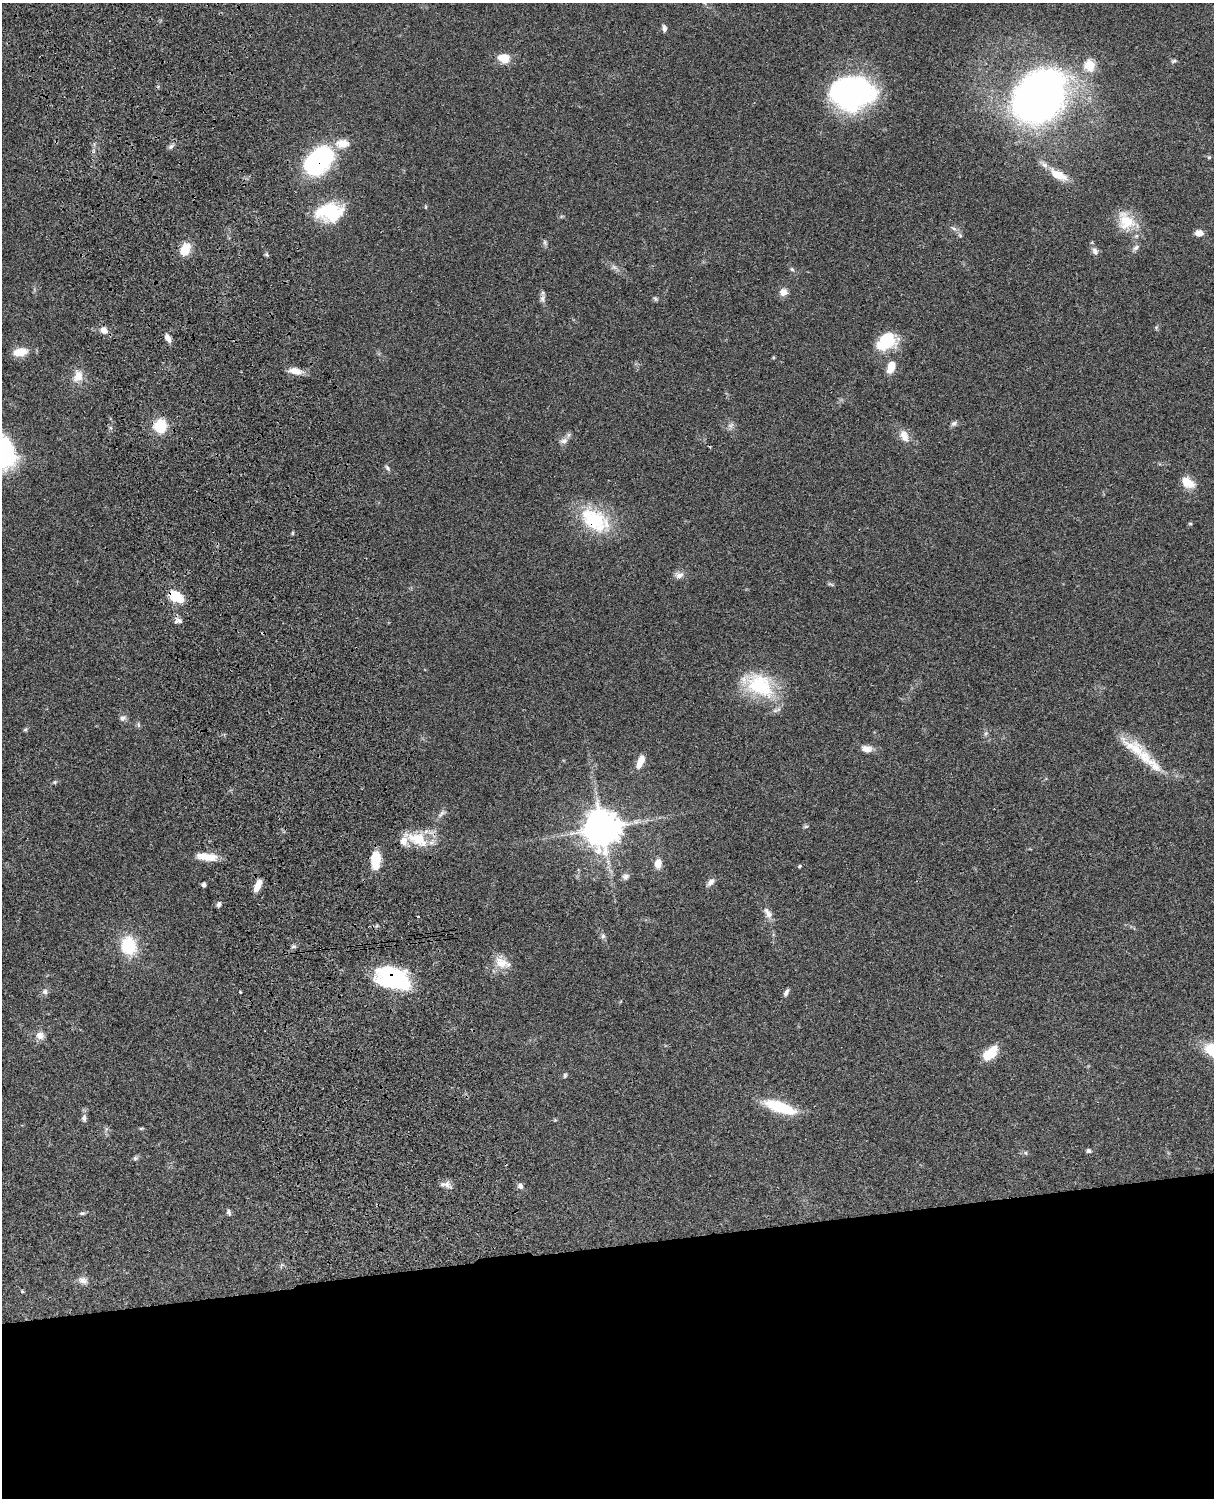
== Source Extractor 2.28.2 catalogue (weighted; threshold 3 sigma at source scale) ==
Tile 11 of 4 x 3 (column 3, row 3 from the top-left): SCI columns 2545-3756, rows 277-1772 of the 5087 x 4927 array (HDU 1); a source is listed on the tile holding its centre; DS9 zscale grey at full resolution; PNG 1216 x 1500 px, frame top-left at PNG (2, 3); no overlay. Shown black and unused: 17% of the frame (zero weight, under 3 of 4 exposures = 6% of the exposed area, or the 3 px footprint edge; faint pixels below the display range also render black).
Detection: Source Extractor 2.28.2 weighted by HDU 2 'WHT'; one run over the whole footprint, this tile lists its part. Background 0.0809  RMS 0.0058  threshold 0.0262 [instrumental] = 3 sigma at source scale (4.5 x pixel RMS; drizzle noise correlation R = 1.50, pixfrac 1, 0.05/0.05 arcsec/px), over >= 5 px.
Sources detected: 99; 1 inside a brighter object's white glare — not listed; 6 inside a brighter listed object's ellipse — not listed separately; the other 92 listed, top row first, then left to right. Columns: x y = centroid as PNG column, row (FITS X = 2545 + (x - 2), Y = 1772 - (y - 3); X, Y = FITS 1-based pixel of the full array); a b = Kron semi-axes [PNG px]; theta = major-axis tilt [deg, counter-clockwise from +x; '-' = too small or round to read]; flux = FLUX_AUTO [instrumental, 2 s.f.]
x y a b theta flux
664 28 8 5 -79 1.8
504 58 12 9 -13 9.1
1174 61 7 4 26 1.1
1090 65 5 5 - 36
847 89 40 30 -35 130
1039 96 50 38 55 350
171 147 8 5 48 1.6
1209 157 6 4 18 0.65
318 161 34 22 43 70
1058 175 24 10 -26 10
426 207 5 3 - 0.57
330 212 32 22 5 29
1126 221 26 19 -58 16
953 228 9 4 -29 1.4
1199 233 9 7 3 4
545 242 7 4 90 1.1
1136 248 9 6 43 1.8
185 249 17 11 62 8.6
1095 251 10 6 -65 2.6
614 267 8 5 -44 1.7
792 269 6 5 - 0.98
783 292 9 9 - 3.8
542 299 11 7 -88 2.2
655 299 7 5 -59 0.94
104 330 10 8 -45 3.7
168 338 9 6 -59 3.2
886 342 22 16 37 23
20 352 13 8 9 11
891 367 15 9 72 7.6
295 371 17 8 -11 5.7
78 376 15 11 72 6.8
954 423 9 6 31 1.6
731 425 9 6 25 1.8
160 426 11 10 - 22
904 435 17 9 -65 5.9
564 441 12 7 17 2.6
3 453 37 26 -35 89
387 468 9 5 -54 1.3
1187 482 15 10 -34 8.7
595 520 37 23 -34 37
1190 524 5 3 - 0.6
292 533 5 3 - 0.66
679 575 13 8 16 3
831 584 10 3 -11 0.81
175 596 13 8 -33 21
176 621 11 7 66 1.9
760 685 41 28 -35 36
123 718 9 7 36 1.8
138 725 8 4 -81 0.95
25 729 6 4 28 0.82
1134 748 41 16 -34 17
866 749 13 8 -7 4.6
640 761 17 8 67 6
55 782 6 4 71 0.72
441 814 14 4 45 2
806 826 6 4 19 0.79
602 828 11 11 - 1400
417 839 30 17 -25 17
206 857 25 8 -7 8.8
376 860 19 9 90 15
658 863 10 8 89 5.3
799 866 5 4 - 0.75
625 876 11 7 17 2
711 882 10 6 39 2.7
204 885 4 3 - 1.9
258 886 13 6 64 6.1
219 904 6 5 - 1.7
768 913 17 8 -54 3.9
418 916 3 3 - 1.2
603 936 7 6 - 1.4
129 946 16 13 -75 27
293 946 7 4 9 1
501 963 21 13 -24 8.6
392 978 39 22 -16 53
45 991 8 7 - 1.9
240 992 3 2 - 0.49
786 992 10 5 62 1.7
40 1035 10 10 - 4
990 1053 17 9 42 15
565 1075 7 5 75 0.88
780 1107 31 10 -19 30
84 1118 11 7 -88 2.1
141 1128 6 4 0 0.7
1089 1151 7 6 - 1.2
1025 1153 5 5 - 0.9
135 1158 7 6 - 1.1
447 1184 10 8 -72 2.9
520 1186 7 6 - 2
229 1212 8 5 -79 1.2
82 1213 7 4 -1 1.1
83 1280 13 9 -26 3.2
22 1291 5 3 - 0.55
Overlapping masked pixels (flux is a lower limit): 4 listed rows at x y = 318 161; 595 520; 175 596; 392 978
Isophote crosses this tile's border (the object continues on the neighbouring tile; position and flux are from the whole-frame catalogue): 1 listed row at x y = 3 453